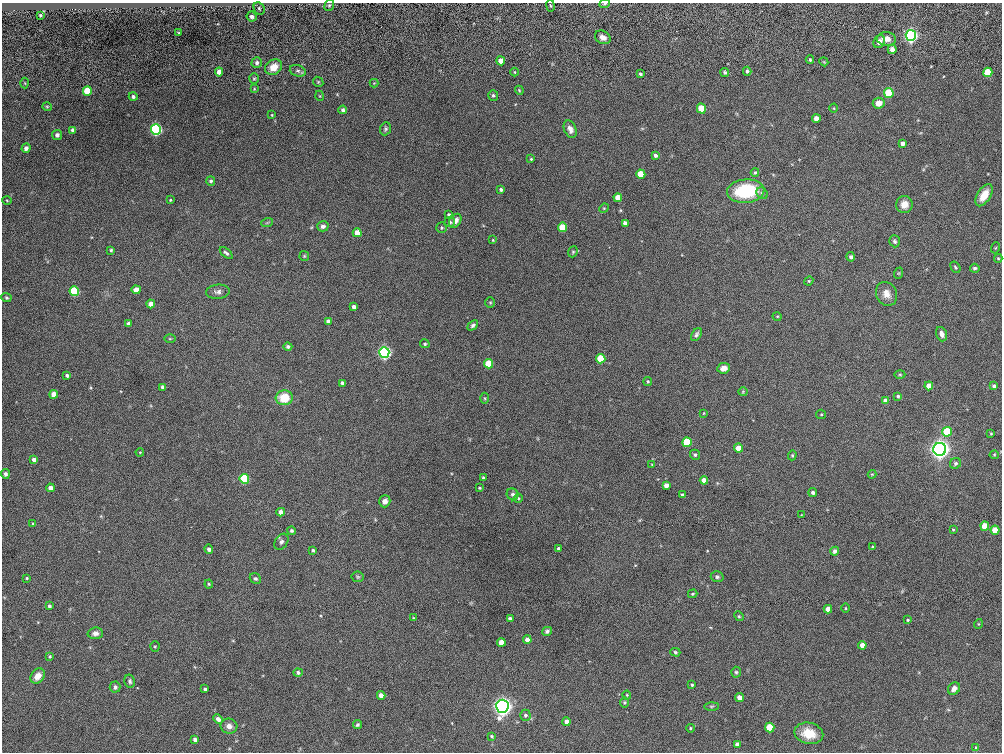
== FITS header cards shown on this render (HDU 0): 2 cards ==
NAXIS1  =                 1000
NAXIS2  =                  750

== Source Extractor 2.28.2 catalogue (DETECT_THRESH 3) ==
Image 1000 x 750 px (HDU 0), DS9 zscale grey, 1 PNG px = 1 image px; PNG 1004 x 754 px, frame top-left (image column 1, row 750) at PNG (2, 3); each listed source drawn as its Kron ellipse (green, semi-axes under 4 px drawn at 4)
Background -0.0664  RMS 2.3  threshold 6.89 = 3 sigma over >= 5 px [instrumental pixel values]
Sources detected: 207; all 207 listed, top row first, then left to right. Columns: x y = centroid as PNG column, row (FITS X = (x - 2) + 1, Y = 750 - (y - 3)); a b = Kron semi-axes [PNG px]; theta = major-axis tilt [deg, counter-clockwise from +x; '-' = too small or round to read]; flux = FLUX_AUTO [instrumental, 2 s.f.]
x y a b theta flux
605 4 5 3 - 180
329 5 6 4 67 230
550 6 6 3 -80 160
259 8 6 5 - 240
40 15 3 3 - 220
252 17 5 5 - 440
179 33 3 2 - 130
911 35 5 5 - 71000
603 37 8 6 -29 760
886 39 9 7 -5 1100
879 42 7 5 61 990
892 49 4 4 - 850
810 60 4 3 - 200
501 61 4 4 - 1800
824 62 4 3 - 130
257 63 5 5 - 370
274 67 9 7 36 1800
298 71 8 5 -17 440
747 71 4 4 - 330
219 72 4 4 - 1200
514 72 4 3 - 110
725 72 5 4 - 260
988 72 5 4 - 7100
640 74 3 3 - 240
254 79 5 4 - 190
318 82 5 4 - 210
25 83 5 3 - 150
374 83 4 4 - 130
254 89 4 3 - 120
519 90 4 3 - 140
87 91 5 4 - 6600
889 93 5 4 - 10000
493 95 5 5 - 270
320 96 5 3 - 130
133 97 4 4 - 390
879 103 6 5 - 1400
47 107 5 4 - 180
701 108 5 4 - 4900
834 108 4 3 - 120
343 110 4 4 - 420
272 115 4 3 - 130
816 119 4 4 - 1600
156 129 5 5 - 45000
385 129 7 5 67 290
570 129 9 6 -68 810
73 130 4 4 - 680
57 135 5 5 - 430
903 143 4 4 - 690
26 148 5 4 - 520
655 155 4 3 - 420
531 159 3 3 - 160
755 172 4 3 - 210
641 174 4 4 - 5500
211 181 5 4 - 350
501 190 4 3 - 340
746 191 19 11 5 8700
762 193 6 5 - 300
984 195 12 6 58 2100
618 198 4 4 - 2700
7 200 4 3 - 130
170 200 4 3 - 150
904 204 8 8 - 1300
604 208 5 4 - 160
449 215 4 3 - 340
455 221 7 5 56 1100
449 222 5 5 - 310
267 223 6 3 19 160
625 223 4 4 - 890
323 226 6 5 - 470
562 227 5 4 - 5300
442 228 5 5 - 220
357 233 4 4 - 1900
493 240 3 3 - 120
895 241 6 5 - 310
995 248 5 3 - 130
111 250 3 3 - 210
573 252 6 4 68 210
226 253 8 4 -42 360
304 256 5 4 - 180
851 257 5 4 - 410
998 258 5 4 - 190
955 267 6 4 -52 240
975 268 5 4 - 290
899 273 6 3 71 140
809 281 5 4 - 170
136 290 4 4 - 1700
74 291 5 4 - 16000
218 292 12 7 5 640
887 294 12 10 -65 1300
6 298 5 4 - 220
490 302 5 4 - 180
151 304 4 4 - 1400
354 307 4 4 - 660
777 316 5 3 - 140
328 321 4 4 - 570
129 324 4 4 - 670
473 325 6 4 44 340
696 334 7 4 57 360
942 334 7 5 -71 610
170 339 6 4 0 160
425 344 5 4 - 250
288 347 4 4 - 360
384 352 5 5 - 66000
601 359 5 4 - 7100
489 364 4 4 - 5800
724 368 6 5 - 950
900 374 5 3 - 150
67 375 4 3 - 400
648 381 4 4 - 220
342 383 4 3 - 480
929 386 4 4 - 2200
994 386 4 4 - 460
163 387 4 4 - 670
743 392 4 4 - 160
54 394 4 4 - 2100
898 396 4 4 - 250
284 398 8 7 - 4000
485 398 5 3 - 170
885 401 4 4 - 1000
704 413 4 2 - 100
821 414 5 4 - 170
947 432 5 4 - 9100
991 434 3 3 - 150
687 442 5 4 - 9800
739 448 4 4 - 2600
940 449 6 6 - 150000
140 452 4 3 - 130
695 455 5 4 - 290
792 455 5 4 - 200
994 455 4 4 - 160
34 460 4 4 - 860
955 463 6 5 - 300
652 465 4 2 - 100
5 474 5 4 - 400
872 474 4 4 - 140
483 478 3 3 - 270
244 479 5 4 - 18000
704 480 4 4 - 1300
666 485 4 4 - 980
50 488 4 4 - 1100
479 488 4 3 - 170
813 492 4 4 - 430
513 494 6 5 - 360
682 495 3 3 - 330
518 498 4 4 - 170
385 501 6 5 - 640
281 512 4 4 - 1100
801 515 3 2 - 94
33 524 3 3 - 160
985 526 4 4 - 3900
953 529 3 2 - 130
995 530 4 4 - 2900
291 531 4 4 - 310
281 542 9 6 56 460
873 547 4 3 - 180
209 549 5 4 - 480
559 549 4 3 - 500
313 550 3 3 - 240
835 551 4 4 - 430
358 577 6 5 - 210
717 577 6 5 - 350
27 578 3 3 - 170
255 579 6 5 - 300
209 584 4 4 - 180
693 594 5 3 - 190
49 606 3 3 - 340
845 608 5 3 - 140
828 609 4 4 - 1300
739 616 5 4 - 190
414 618 4 3 - 150
510 619 4 4 - 730
908 620 3 2 - 150
978 624 5 3 - 140
547 631 5 4 - 320
95 633 8 6 3 630
527 640 4 4 - 1000
501 642 4 4 - 1900
862 645 4 4 - 1500
155 646 5 4 - 180
675 652 5 4 - 250
50 656 4 4 - 190
298 672 4 4 - 400
736 672 5 4 - 250
38 676 8 6 50 1500
130 681 7 5 -76 320
692 685 3 3 - 200
115 687 5 5 - 440
205 689 3 3 - 350
954 689 7 5 49 670
381 695 4 4 - 1400
627 695 4 4 - 160
740 697 4 4 - 1500
624 702 5 4 - 220
502 706 6 6 - 130000
711 706 7 4 0 220
525 715 5 5 - 370
218 719 5 4 - 620
566 722 4 4 - 980
357 725 4 4 - 290
229 726 8 7 - 780
690 728 4 3 - 190
770 728 5 4 - 7600
809 733 14 10 -12 3200
492 736 3 3 - 190
195 739 4 4 - 610
737 744 4 4 - 680
976 747 4 3 - 130
At the frame edge (FLAGS 8, measured only in part): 1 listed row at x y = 605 4